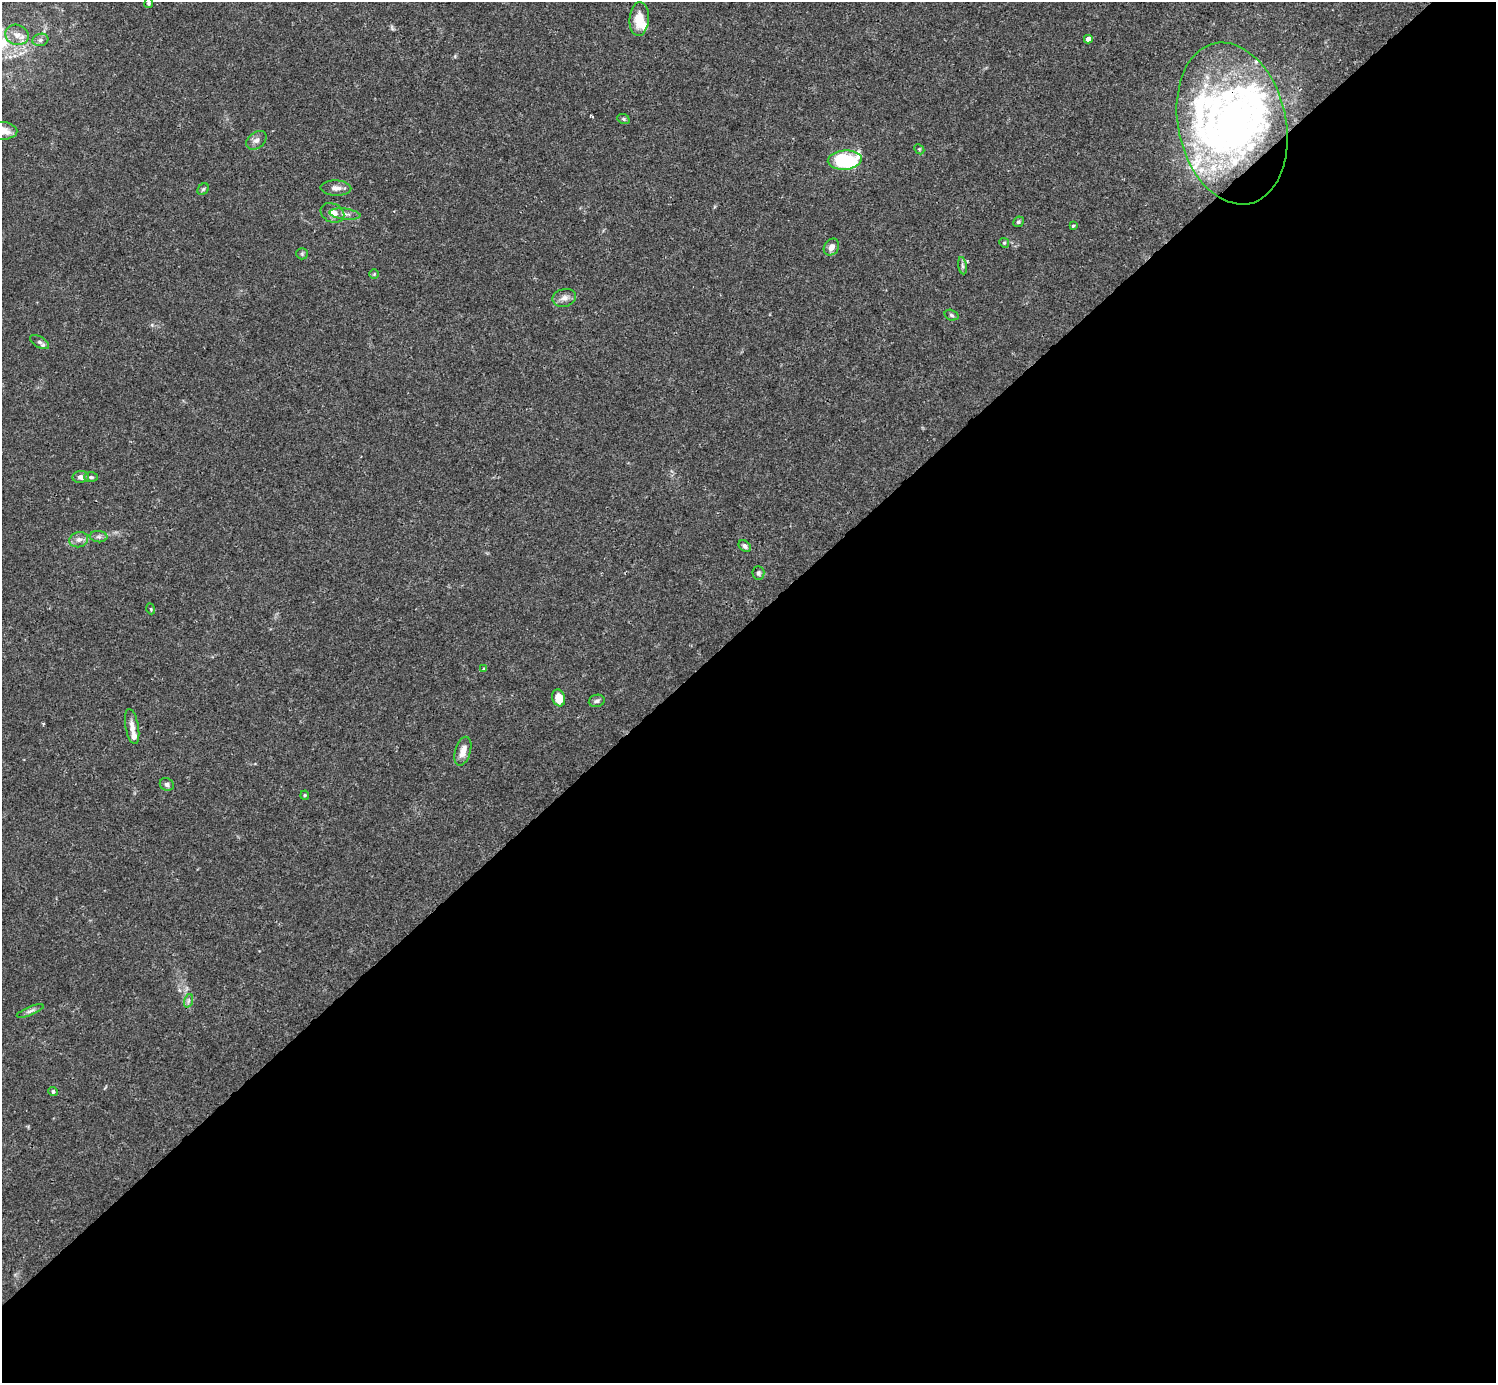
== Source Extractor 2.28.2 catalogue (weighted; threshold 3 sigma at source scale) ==
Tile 15 of 4 x 4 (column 3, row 4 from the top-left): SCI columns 2991-4484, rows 158-1538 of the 5982 x 5981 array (HDU 1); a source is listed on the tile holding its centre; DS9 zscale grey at full resolution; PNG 1498 x 1385 px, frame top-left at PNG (2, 2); each listed source drawn as its Kron ellipse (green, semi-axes under 4 px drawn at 4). Shown black and unused: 55% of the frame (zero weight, under 3 of 4 exposures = <1% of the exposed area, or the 3 px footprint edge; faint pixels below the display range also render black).
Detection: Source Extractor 2.28.2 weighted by HDU 2 'WHT'; one run over the whole footprint, this tile lists its part. Background 0.0165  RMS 0.0022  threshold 0.00972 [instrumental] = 3 sigma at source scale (4.5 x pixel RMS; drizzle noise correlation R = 1.50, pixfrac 1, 0.05/0.05 arcsec/px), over >= 5 px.
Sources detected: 54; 3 inside a brighter object's white glare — neither listed nor drawn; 9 inside a brighter listed object's ellipse — not listed separately; the other 42 listed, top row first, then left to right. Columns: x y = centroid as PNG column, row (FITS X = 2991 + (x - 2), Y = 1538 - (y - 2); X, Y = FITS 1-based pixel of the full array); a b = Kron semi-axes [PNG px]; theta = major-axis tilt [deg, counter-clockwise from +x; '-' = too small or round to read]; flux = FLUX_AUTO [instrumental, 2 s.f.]
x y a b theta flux
149 3 5 4 - 0.34
639 19 17 9 86 3.7
17 35 12 10 -18 2
1088 39 4 4 - 1.5
40 40 8 6 15 0.68
623 119 6 5 - 0.33
1232 123 82 54 -78 68
2 131 15 9 -2 3
256 140 11 8 37 1
919 149 6 4 -45 0.28
845 160 17 9 4 19
336 188 15 7 -2 1.3
203 189 6 5 - 0.34
332 213 12 9 -26 2.1
345 214 16 5 -7 1
1018 222 5 5 - 0.43
1073 226 3 3 - 0.56
1004 243 5 4 - 0.28
831 247 9 7 55 1.3
302 254 6 5 - 0.35
962 266 9 4 -81 0.48
374 274 5 5 - 0.28
564 298 12 9 14 1.3
951 315 7 5 -18 0.42
39 342 10 5 -32 0.67
81 477 8 6 7 0.96
91 477 7 4 0 0.39
99 537 9 5 -5 0.59
79 540 9 7 16 1
745 546 7 5 -41 0.65
758 573 7 6 - 0.51
151 609 5 3 - 0.21
484 669 4 3 - 0.31
559 698 8 6 -72 3.2
597 701 8 6 16 0.6
132 727 18 6 -79 1.5
463 751 15 7 74 2
167 784 7 6 - 0.62
305 795 4 4 - 0.25
188 1001 7 4 71 0.47
30 1011 14 4 22 0.77
53 1092 5 4 - 0.46
Isophote crosses this tile's border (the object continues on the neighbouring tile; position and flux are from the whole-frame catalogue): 2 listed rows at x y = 149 3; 2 131